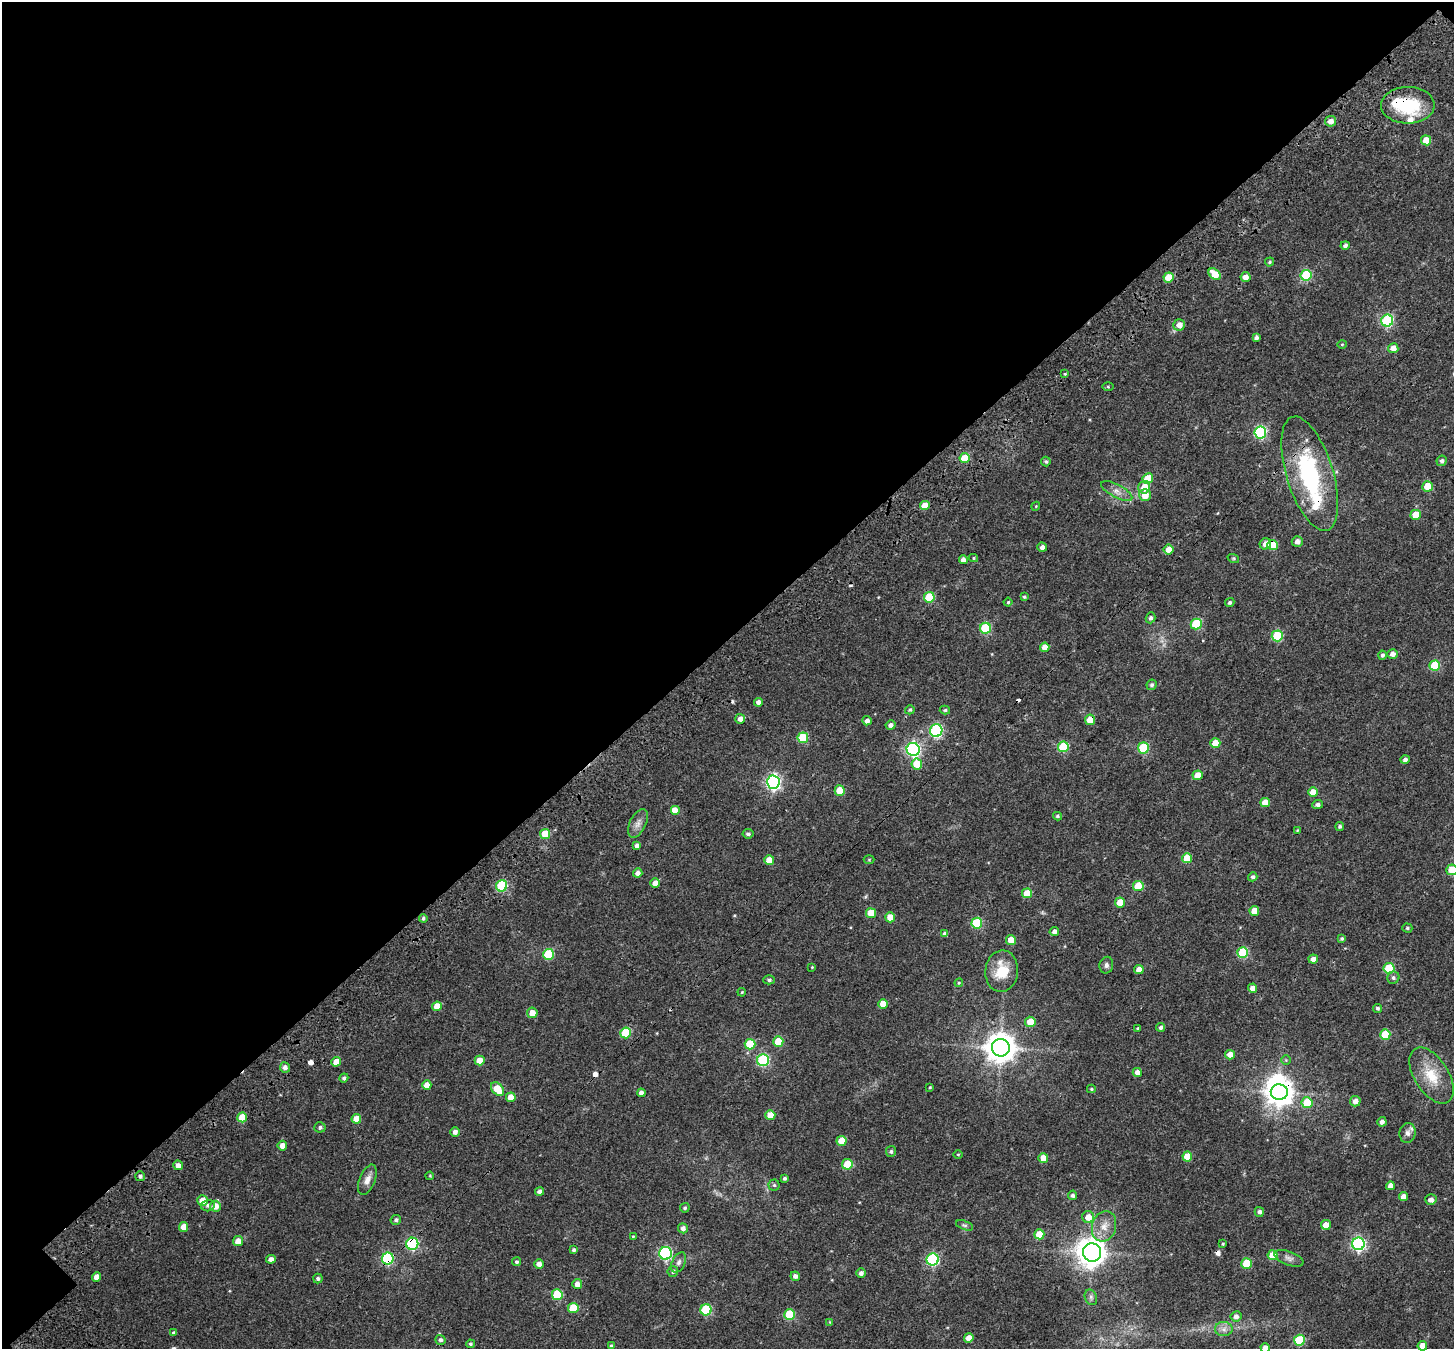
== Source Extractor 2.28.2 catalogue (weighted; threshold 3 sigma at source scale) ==
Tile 1 of 2 x 2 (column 1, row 1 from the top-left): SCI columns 197-1648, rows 1581-2927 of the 3261 x 3255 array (HDU 1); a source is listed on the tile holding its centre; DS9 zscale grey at full resolution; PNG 1456 x 1351 px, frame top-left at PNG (2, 2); each listed source drawn as its Kron ellipse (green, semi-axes under 4 px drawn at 4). Shown black and unused: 48% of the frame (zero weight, under 3 of 4 exposures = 18% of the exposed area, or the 3 px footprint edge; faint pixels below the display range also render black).
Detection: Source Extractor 2.28.2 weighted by HDU 2 'WHT'; one run over the whole footprint, this tile lists its part. Background 0.04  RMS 0.006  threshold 0.0271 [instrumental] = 3 sigma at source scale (4.5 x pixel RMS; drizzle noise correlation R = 1.50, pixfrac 1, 0.0396/0.0396 arcsec/px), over >= 5 px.
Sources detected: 232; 1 inside a brighter object's white glare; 6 cosmic-ray / hot-pixel residue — neither listed nor drawn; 5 inside a brighter listed object's ellipse — not listed separately; the other 220 listed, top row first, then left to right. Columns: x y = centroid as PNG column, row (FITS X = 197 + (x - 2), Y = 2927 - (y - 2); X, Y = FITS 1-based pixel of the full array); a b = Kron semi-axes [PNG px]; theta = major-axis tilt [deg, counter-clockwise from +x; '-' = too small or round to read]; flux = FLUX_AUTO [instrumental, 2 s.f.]
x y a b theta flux
1408 105 27 18 1 30
1331 121 5 5 - 3.8
1426 140 5 5 - 9.8
1345 245 5 4 - 1.6
1270 262 5 3 - 0.86
1215 274 7 5 -42 10
1306 275 5 5 - 38
1169 277 5 5 - 12
1245 277 5 5 - 4.9
1387 321 6 6 - 60
1179 325 6 5 - 4.3
1256 337 4 4 - 1.5
1342 344 4 4 - 0.56
1393 348 5 5 - 5.4
1065 374 4 3 - 0.59
1108 387 5 4 - 0.6
1260 432 6 6 - 63
965 458 5 5 - 15
1442 461 5 5 - 1.7
1046 462 5 4 - 1.1
1310 474 59 23 -73 67
1148 478 5 5 - 10
1428 486 5 5 - 13
1144 487 6 6 - 7.1
1117 491 17 6 -28 4
1145 495 6 5 - 8.6
925 506 5 4 - 6.4
1036 506 4 3 - 0.53
1416 515 5 5 - 8.7
1297 541 5 5 - 3
1265 544 6 5 - 4.3
1272 545 5 5 - 12
1042 547 5 5 - 2.3
1168 549 5 5 - 4.8
973 558 4 4 - 0.68
1233 558 6 4 -18 0.69
963 560 4 4 - 3.1
929 597 5 5 - 22
1024 597 4 3 - 0.85
1008 602 4 4 - 0.68
1230 603 5 4 - 1.2
1151 618 5 4 - 1.4
1196 624 5 5 - 32
985 628 5 5 - 37
1277 636 5 5 - 29
1045 647 4 4 - 5.5
1392 654 5 5 - 3.4
1382 655 4 4 - 1.2
1435 666 5 5 - 28
1152 685 5 5 - 1.3
758 702 4 4 - 2.6
910 710 5 4 - 0.95
945 710 5 4 - 0.94
740 719 5 5 - 3.1
1090 720 5 5 - 9.8
867 721 4 4 - 2.6
891 725 5 4 - 2.3
936 731 6 6 - 76
803 738 5 5 - 25
1215 743 5 5 - 8.5
1063 747 5 5 - 26
1143 748 5 5 - 32
913 749 7 6 - 110
1405 759 4 4 - 1.9
917 764 5 5 - 14
1198 775 5 5 - 8.1
773 782 7 6 - 120
840 790 5 5 - 11
1313 792 5 4 - 7.6
1265 803 5 4 - 8.2
1318 805 5 4 - 1.7
675 810 5 5 - 7.5
1057 816 4 3 - 0.86
638 823 15 8 64 3.7
1340 826 4 4 - 1.2
1297 830 4 3 - 0.51
545 834 5 5 - 14
748 834 5 4 - 1.3
637 846 4 4 - 2.4
1187 858 5 5 - 12
769 860 5 5 - 9.3
869 860 5 3 - 0.52
1452 870 5 5 - 12
638 873 5 4 - 2.7
1253 877 5 4 - 1.5
655 883 5 4 - 3.5
502 886 6 5 - 40
1138 886 5 5 - 17
1027 893 5 5 - 11
1120 902 5 5 - 9.8
1254 911 5 5 - 7.7
871 913 5 5 - 9.7
890 917 5 5 - 6.4
423 918 4 3 - 1.1
977 923 5 5 - 33
1407 928 5 4 - 0.93
1054 932 5 4 - 2.5
945 934 4 4 - 2.6
1342 939 4 4 - 1
1011 940 5 5 - 7.5
1243 952 5 5 - 34
548 954 5 5 - 32
1313 959 5 4 - 3.2
1106 965 8 7 - 1.8
812 967 4 3 - 0.43
1389 968 5 5 - 26
1139 970 5 4 - 5.3
1002 971 21 16 86 16
1393 978 6 5 - 1.3
769 980 6 4 -1 1.2
959 983 4 4 - 0.56
1253 988 4 4 - 4.2
742 992 4 3 - 0.52
883 1004 5 5 - 7.8
437 1006 5 4 - 7.6
1378 1008 5 4 - 1.1
532 1013 5 5 - 5.2
1030 1022 5 5 - 11
1161 1027 4 4 - 1.5
1138 1028 3 3 - 0.91
626 1033 5 5 - 23
1385 1034 5 5 - 20
778 1042 5 5 - 16
750 1044 5 5 - 22
1001 1048 9 9 - 870
1230 1055 5 4 - 4.8
480 1060 5 5 - 8.4
763 1060 6 6 - 56
1286 1060 5 5 - 0.69
336 1062 5 4 - 6.8
285 1067 5 5 - 2.3
1137 1072 4 4 - 3
1432 1076 31 17 -57 17
344 1078 4 4 - 1.3
427 1085 5 4 - 5.2
930 1087 3 3 - 0.52
497 1089 8 5 -50 14
1091 1089 4 4 - 0.76
1279 1092 8 7 - 630
641 1093 4 4 - 2.8
511 1097 5 5 - 6.3
1355 1101 5 5 - 3.2
1307 1103 5 5 - 14
770 1115 5 5 - 8.1
242 1117 5 5 - 9.8
356 1119 5 5 - 7.2
1382 1122 5 4 - 2.5
320 1127 5 5 - 1.3
455 1132 5 5 - 2.4
1408 1133 10 8 82 2.8
842 1141 5 5 - 9.7
282 1146 5 5 - 4
891 1151 5 5 - 1.2
958 1154 5 3 - 0.52
1187 1156 5 5 - 9.3
1043 1158 5 5 - 5.7
847 1164 5 5 - 17
178 1165 5 5 - 3.3
140 1176 5 5 - 1.6
430 1176 4 3 - 0.49
784 1178 4 4 - 1.2
367 1180 16 8 68 3.9
774 1185 5 5 - 1
1390 1186 4 4 - 4.2
540 1191 4 4 - 2.2
1073 1195 5 4 - 1.6
1403 1197 4 4 - 4.8
202 1200 5 5 - 7.2
1431 1200 5 5 - 2.9
208 1206 7 5 15 1.7
215 1206 5 5 - 5.7
685 1208 5 4 - 1
1259 1212 5 4 - 1.7
1088 1217 6 6 - 6.2
396 1220 5 5 - 1.3
965 1225 9 4 -20 1.3
1326 1225 5 5 - 7.3
1104 1226 15 12 73 7.1
184 1227 5 4 - 5.7
683 1228 5 5 - 2.3
1039 1234 5 5 - 12
633 1236 4 3 - 0.5
238 1241 5 5 - 5.6
412 1244 6 6 - 69
1223 1244 4 3 - 0.64
1358 1244 6 6 - 110
574 1250 4 4 - 1
1092 1252 9 9 - 640
665 1253 6 6 - 85
1273 1255 5 5 - 12
1289 1258 15 7 -21 2.9
271 1259 5 4 - 2.7
388 1259 6 6 - 61
933 1259 6 6 - 70
517 1262 4 4 - 1.2
679 1262 11 6 63 2.3
1247 1263 5 5 - 17
539 1264 5 5 - 3.3
673 1271 5 5 - 1.3
861 1273 5 4 - 1.9
795 1276 5 4 - 2.5
97 1277 4 4 - 4.8
318 1278 5 4 - 1.2
577 1284 5 5 - 3
557 1295 5 5 - 25
1091 1297 8 6 -70 1.7
573 1308 5 5 - 18
706 1310 5 5 - 35
789 1315 5 5 - 24
1236 1316 5 5 - 2.6
830 1322 4 4 - 0.55
1224 1329 9 7 0 2.8
173 1333 4 4 - 1.1
969 1338 5 4 - 5.7
440 1340 5 5 - 1.6
1299 1340 5 5 - 31
470 1344 4 4 - 1.1
611 1346 4 3 - 0.83
1422 1346 5 4 - 6
1265 1348 4 4 - 4.2
Overlapping masked pixels (flux is a lower limit): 8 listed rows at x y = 1408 105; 1310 474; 1272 545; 1090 720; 545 834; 1279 1092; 412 1244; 388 1259
Isophote crosses this tile's border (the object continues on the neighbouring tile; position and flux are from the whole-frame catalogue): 3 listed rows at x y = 1452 870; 1422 1346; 1265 1348